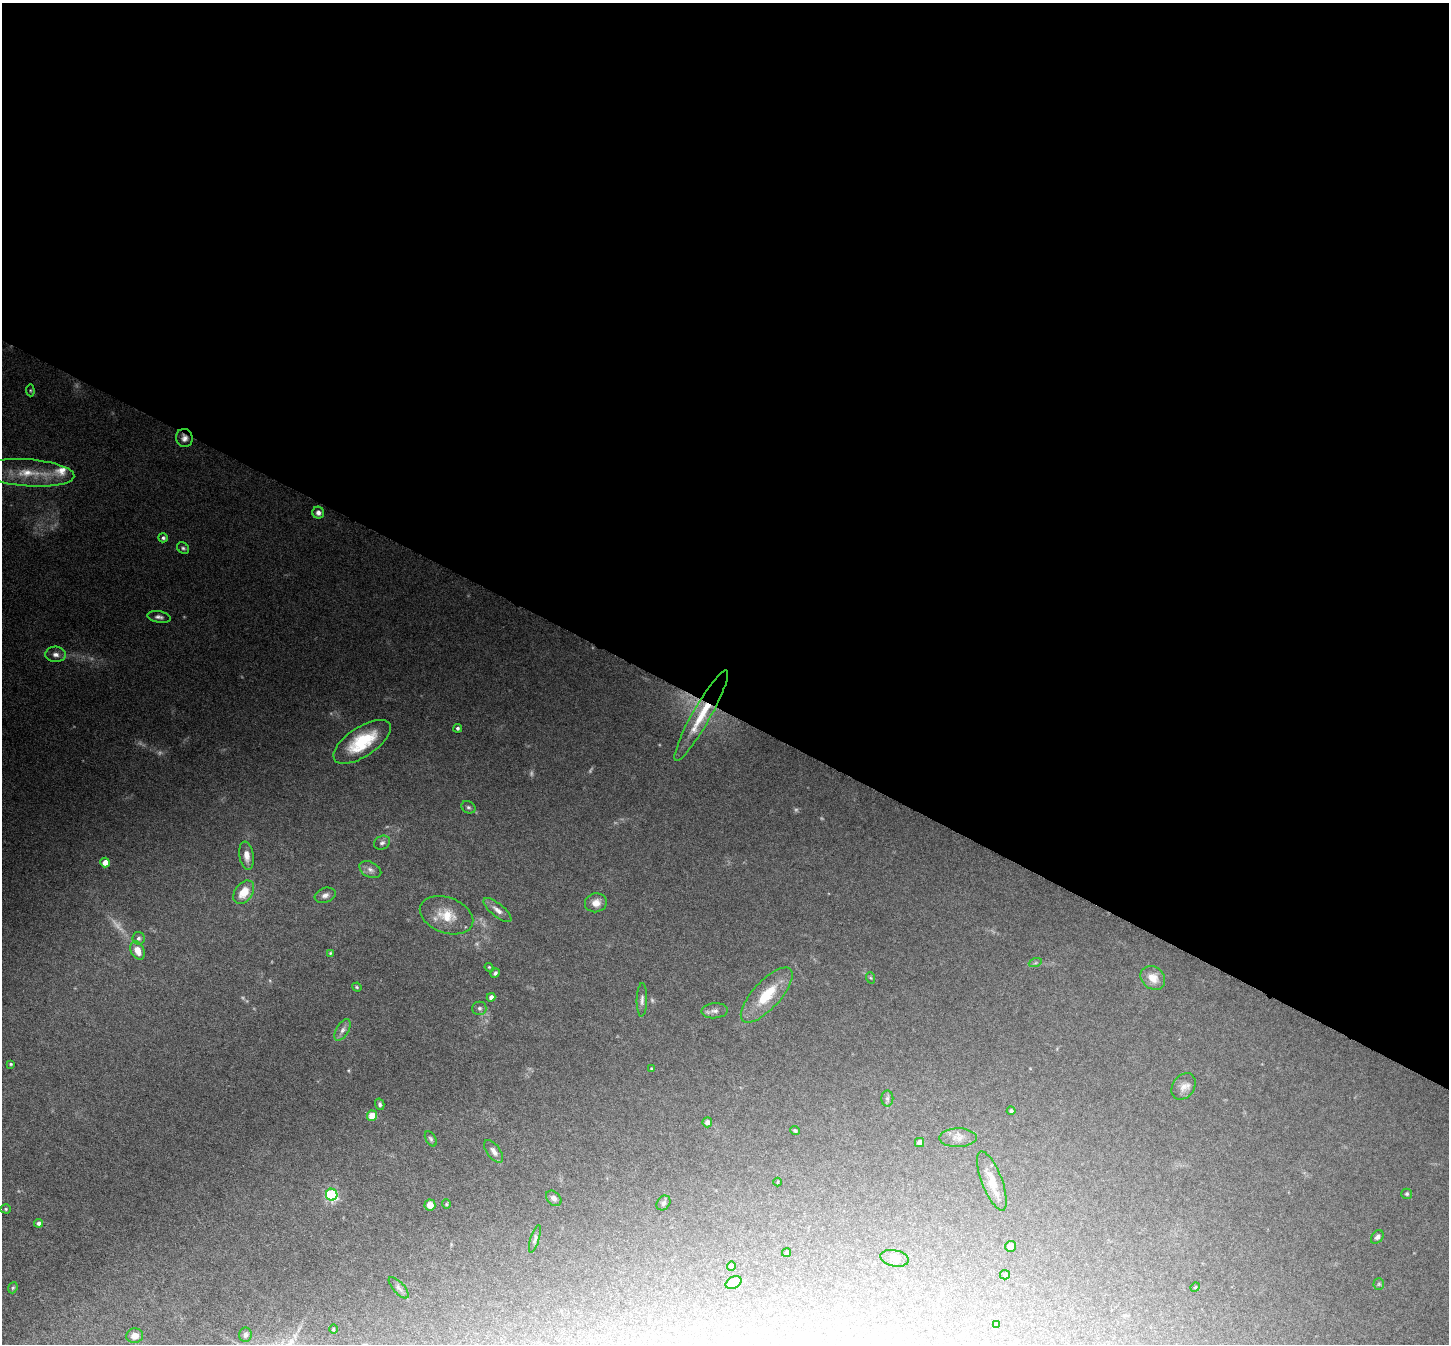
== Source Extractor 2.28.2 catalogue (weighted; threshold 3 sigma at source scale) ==
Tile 3 of 4 x 4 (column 3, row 1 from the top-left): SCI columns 2896-4342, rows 4174-5515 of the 5791 x 5800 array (HDU 1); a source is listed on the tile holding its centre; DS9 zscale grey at full resolution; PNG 1451 x 1346 px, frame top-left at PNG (2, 3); each listed source drawn as its Kron ellipse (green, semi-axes under 4 px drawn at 4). Shown black and unused: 53% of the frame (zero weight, under 6 of 12 exposures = <1% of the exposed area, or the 3 px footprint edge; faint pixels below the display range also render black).
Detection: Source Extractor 2.28.2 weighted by HDU 2 'WHT'; one run over the whole footprint, this tile lists its part. Background 0.102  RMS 0.0046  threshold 0.0189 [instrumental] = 3 sigma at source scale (4.09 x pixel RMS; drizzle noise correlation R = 1.36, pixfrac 0.8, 0.05/0.05 arcsec/px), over >= 5 px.
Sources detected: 86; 10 too faint to see at this stretch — neither listed nor drawn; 1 inside a brighter listed object's ellipse — not listed separately; the other 75 listed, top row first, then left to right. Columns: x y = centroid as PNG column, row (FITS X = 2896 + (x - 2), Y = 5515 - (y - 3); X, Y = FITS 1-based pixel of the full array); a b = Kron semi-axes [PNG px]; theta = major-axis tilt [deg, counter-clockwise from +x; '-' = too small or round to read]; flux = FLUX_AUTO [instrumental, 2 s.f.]
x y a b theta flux
30 390 6 4 -84 0.49
184 438 9 8 - 2.2
27 473 47 13 -4 17
318 513 6 5 - 1.9
163 538 5 4 - 0.96
183 548 7 5 -42 0.92
159 617 12 5 -10 1.7
56 654 10 7 -4 2.3
701 716 52 9 60 14
458 728 4 4 - 0.79
362 742 33 14 34 21
468 807 7 6 - 0.89
382 843 8 6 30 1.2
247 856 14 7 -81 3.5
105 862 5 5 - 3.9
370 870 12 7 -27 2
244 892 13 9 54 7.3
325 895 11 7 20 2
596 903 11 9 15 3.5
497 910 17 6 -39 2.6
447 915 28 17 -20 10
139 938 6 6 - 0.99
137 950 10 6 -64 4.7
330 953 4 3 - 0.46
1035 963 7 4 18 0.72
489 967 4 3 - 0.42
495 973 5 4 - 0.97
871 978 6 3 -70 0.51
1153 978 13 11 -41 5.4
357 987 5 4 - 0.52
767 995 35 14 48 15
491 997 4 4 - 1.7
642 1000 17 5 88 1.7
479 1008 7 7 - 1.1
715 1011 13 7 4 2
343 1030 12 6 59 1.9
11 1064 4 3 - 0.46
651 1069 4 3 - 0.41
1183 1086 14 10 55 3.2
887 1098 8 6 -90 1.1
380 1104 6 4 -74 0.92
1011 1111 4 4 - 0.81
372 1116 5 5 - 8.7
707 1122 5 4 - 1.8
795 1131 5 4 - 0.65
958 1138 18 9 1 3.5
431 1139 8 5 -60 0.87
920 1143 4 4 - 2.7
494 1151 13 6 -53 2.4
992 1181 31 10 -69 7.2
778 1182 4 3 - 0.35
1407 1194 5 5 - 0.59
332 1195 6 5 - 55
554 1198 9 6 -46 1.5
663 1203 8 6 50 1
446 1204 5 4 - 0.47
430 1205 5 5 - 4.3
6 1209 5 4 - 0.55
39 1223 4 4 - 1.4
1377 1237 7 5 51 1.2
535 1239 14 4 72 1.2
1010 1246 5 5 - 2.9
786 1252 4 4 - 0.55
894 1258 14 8 -11 2.4
731 1266 5 4 - 0.74
1005 1275 5 5 - 1.2
734 1282 8 5 29 4.2
1379 1284 5 5 - 0.59
1195 1287 5 4 - 0.4
13 1288 6 4 67 0.59
399 1288 13 5 -47 1.5
997 1325 4 4 - 0.9
333 1329 5 3 - 0.37
245 1335 7 6 - 1.3
135 1336 8 7 - 2.9
Overlapping masked pixels (flux is a lower limit): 2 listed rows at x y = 184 438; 701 716